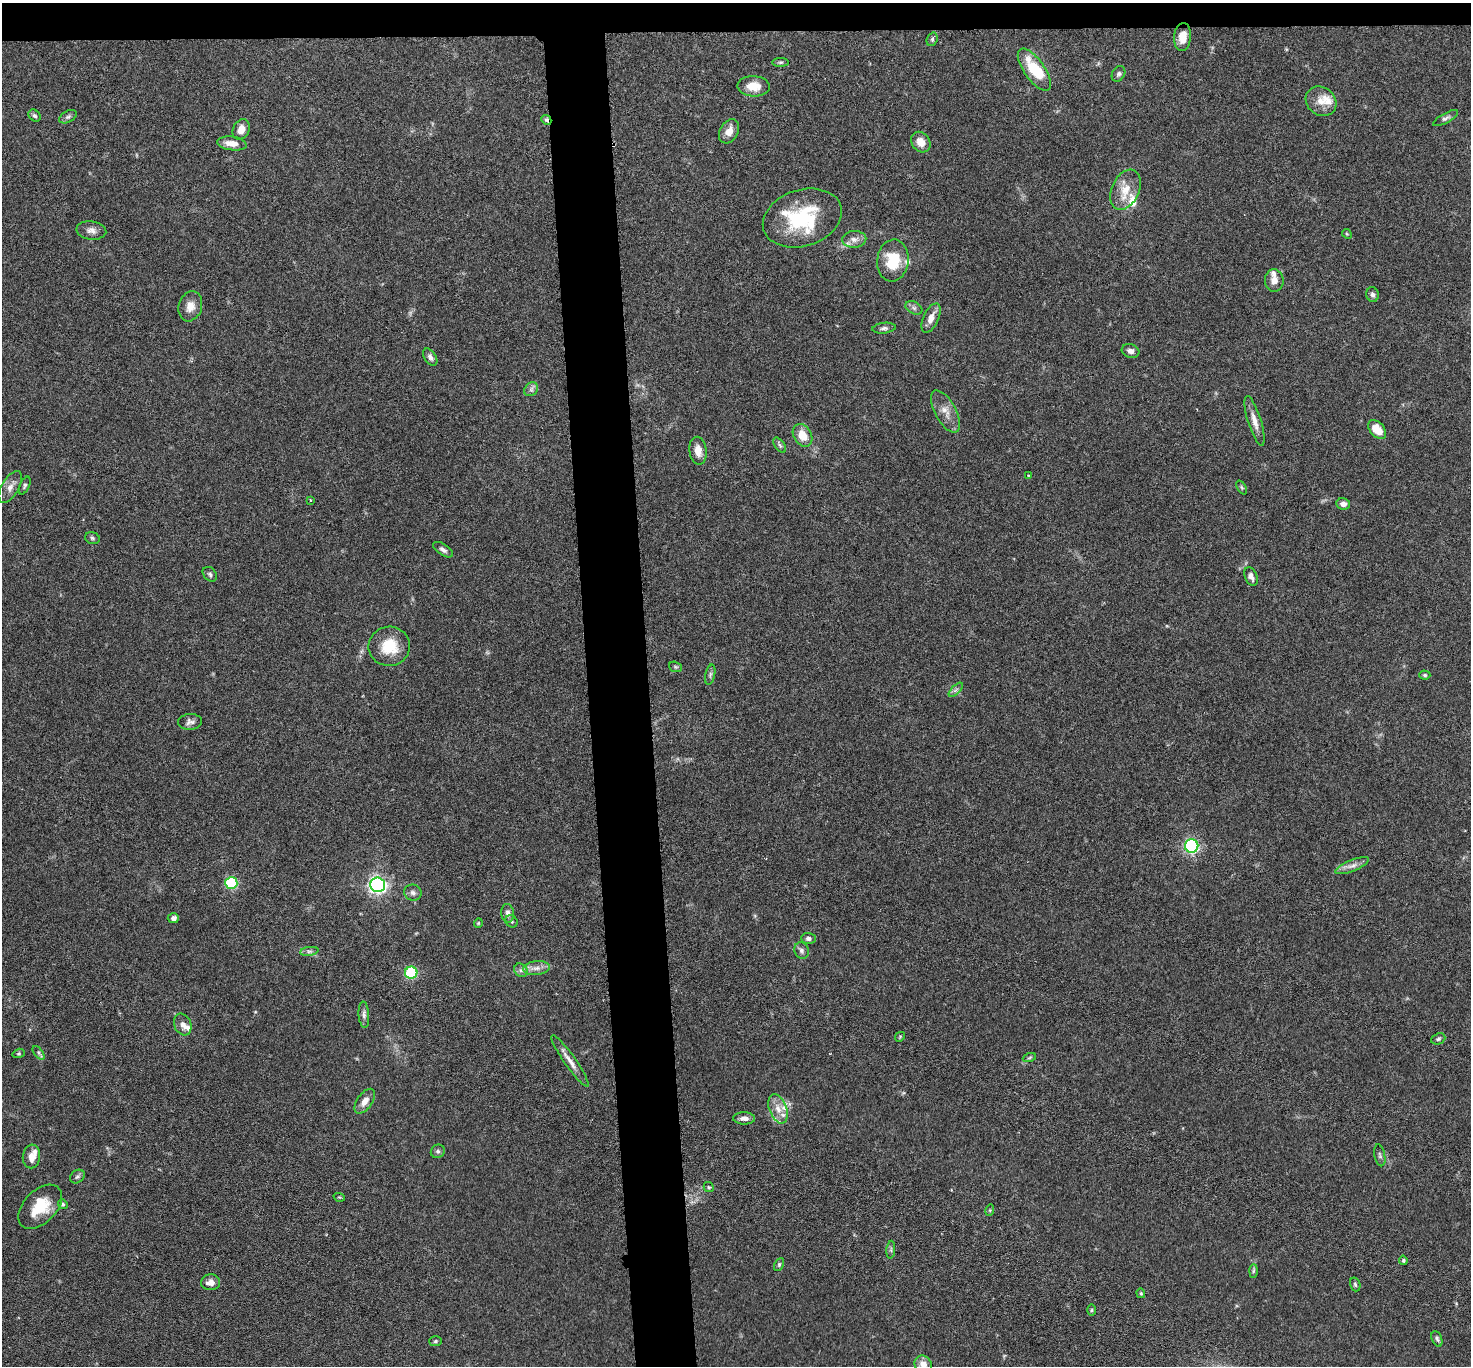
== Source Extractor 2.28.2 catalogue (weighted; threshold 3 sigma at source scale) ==
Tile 2 of 3 x 3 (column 2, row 1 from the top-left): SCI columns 1474-2942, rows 2895-4258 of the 4415 x 4386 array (HDU 1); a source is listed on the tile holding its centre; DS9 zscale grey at full resolution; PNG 1473 x 1368 px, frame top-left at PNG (2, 3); each listed source drawn as its Kron ellipse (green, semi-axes under 4 px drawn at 4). Shown black and unused: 6% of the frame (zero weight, under 3 of 6 exposures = <1% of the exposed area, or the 3 px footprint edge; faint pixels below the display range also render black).
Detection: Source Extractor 2.28.2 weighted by HDU 2 'WHT'; one run over the whole footprint, this tile lists its part. Background 0.0464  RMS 0.0023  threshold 0.00947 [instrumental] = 3 sigma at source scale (4.09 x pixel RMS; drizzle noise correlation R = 1.36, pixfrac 0.8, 0.05/0.05 arcsec/px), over >= 5 px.
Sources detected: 111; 1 inside a brighter object's white glare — neither listed nor drawn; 12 inside a brighter listed object's ellipse — not listed separately; the other 98 listed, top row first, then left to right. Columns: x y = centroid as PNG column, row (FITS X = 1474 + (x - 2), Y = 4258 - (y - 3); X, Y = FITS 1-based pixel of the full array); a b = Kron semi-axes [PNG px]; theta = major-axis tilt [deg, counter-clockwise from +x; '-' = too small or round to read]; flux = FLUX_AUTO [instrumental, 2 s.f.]
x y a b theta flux
1183 37 14 8 85 2.7
932 39 7 5 69 0.42
780 62 8 4 0 0.36
1034 70 25 10 -55 8.3
1119 74 8 6 59 0.52
753 86 16 10 -2 3
1321 101 16 14 -39 2.7
35 116 7 5 -42 0.45
68 117 9 5 30 0.52
1446 118 14 5 29 0.66
546 120 5 4 - 0.45
241 129 10 8 65 1.9
729 131 13 9 60 1.9
921 142 11 9 -53 2.3
232 143 15 7 -7 2.1
1125 190 21 13 65 4
802 218 40 28 18 16
91 230 15 9 -7 1.4
1347 234 5 4 - 0.22
854 239 12 8 4 1.3
893 260 21 15 84 7.2
1274 280 11 9 -86 1.6
1372 294 7 6 - 0.65
190 306 15 11 72 2.1
914 308 9 6 -30 0.64
931 318 15 7 65 1.9
884 328 12 5 7 0.66
1131 351 9 7 -16 0.97
430 357 9 5 -57 0.77
531 389 7 6 - 0.64
945 411 23 10 -62 2.5
1254 421 26 6 -73 2
1377 430 11 7 -47 4.1
802 435 12 9 -60 3.7
780 445 8 5 -56 0.45
698 451 14 8 -81 2
1028 475 3 2 - 0.14
25 486 9 5 66 0.47
10 487 18 8 60 1.6
1242 488 7 4 -59 0.35
310 500 4 2 - 0.19
1343 504 7 5 -10 0.93
92 538 7 5 -17 0.42
443 550 11 5 -34 0.72
210 574 8 6 -47 0.49
1251 576 10 6 -67 1.1
389 646 21 19 8 6.1
675 667 7 5 -20 0.33
710 675 10 5 78 0.53
1425 675 5 4 - 0.32
956 690 9 3 45 0.48
190 722 12 8 3 0.94
1192 846 7 6 - 35
1352 866 18 5 22 1.4
231 883 6 6 - 18
378 885 7 7 - 63
413 893 9 8 - 0.83
508 913 9 6 -81 0.95
173 918 6 5 - 0.67
511 921 6 5 - 0.43
478 923 5 4 - 0.24
808 938 7 5 -2 0.63
802 950 8 7 - 0.71
309 951 9 4 8 0.58
536 968 13 7 6 1.4
521 970 7 6 - 0.61
411 973 6 6 - 19
364 1015 13 5 -86 0.75
183 1025 11 8 -68 1.2
900 1037 5 4 - 0.25
1438 1039 7 5 22 0.43
19 1053 6 4 18 0.27
39 1053 8 4 -53 0.44
1029 1058 7 4 19 0.35
570 1061 31 5 -55 1.9
365 1101 14 7 55 1.9
778 1109 15 8 -70 2.2
744 1118 11 6 0 1.1
438 1151 7 6 - 0.55
1380 1155 11 5 -78 0.58
31 1156 12 8 82 2.1
77 1177 8 6 37 0.49
709 1187 5 4 - 0.34
339 1197 6 3 -17 0.21
63 1204 5 4 - 0.32
40 1207 26 16 46 6.6
990 1210 6 3 73 0.24
891 1250 9 3 85 0.37
1403 1260 5 4 - 0.33
779 1264 7 4 64 0.34
1253 1271 7 4 88 0.37
211 1282 9 8 - 1.4
1355 1284 7 5 -72 0.41
1141 1293 5 4 - 0.26
1092 1310 6 4 89 0.29
1437 1339 8 5 -67 0.49
436 1341 6 5 - 0.39
923 1364 9 8 - 1.8
Overlapping masked pixels (flux is a lower limit): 1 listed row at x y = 546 120
Isophote crosses this tile's border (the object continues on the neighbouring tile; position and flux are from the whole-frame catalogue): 1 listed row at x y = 923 1364